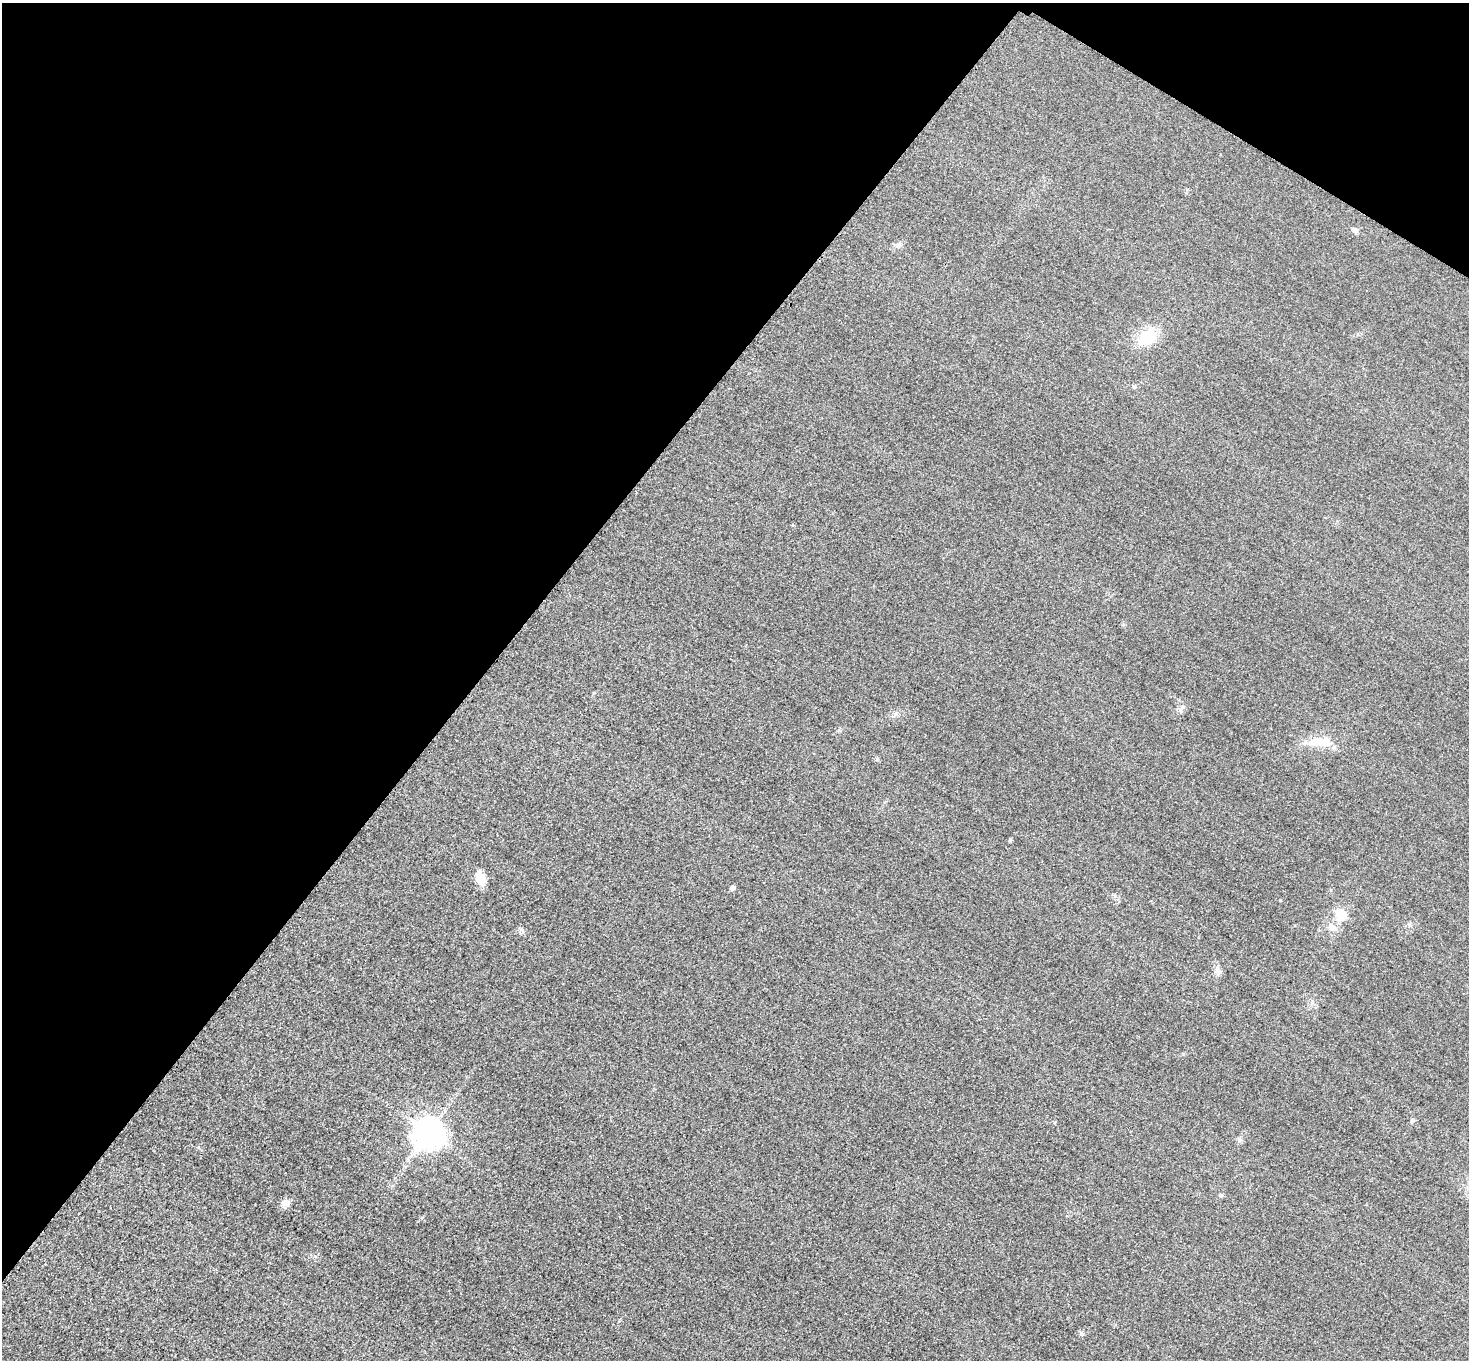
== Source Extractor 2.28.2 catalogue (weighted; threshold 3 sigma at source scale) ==
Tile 2 of 4 x 4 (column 2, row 1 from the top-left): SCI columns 1497-2963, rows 4253-5610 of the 5925 x 5930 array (HDU 1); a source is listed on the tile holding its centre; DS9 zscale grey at full resolution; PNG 1471 x 1362 px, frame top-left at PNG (2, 3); no overlay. Shown black and unused: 36% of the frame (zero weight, under 3 of 4 exposures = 3% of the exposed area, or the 3 px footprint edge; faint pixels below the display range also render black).
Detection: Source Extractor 2.28.2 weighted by HDU 2 'WHT'; one run over the whole footprint, this tile lists its part. Background 0.0503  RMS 0.016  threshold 0.0727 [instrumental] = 3 sigma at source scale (4.5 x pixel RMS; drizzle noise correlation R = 1.50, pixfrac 1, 0.05/0.05 arcsec/px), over >= 5 px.
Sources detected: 19; all 19 listed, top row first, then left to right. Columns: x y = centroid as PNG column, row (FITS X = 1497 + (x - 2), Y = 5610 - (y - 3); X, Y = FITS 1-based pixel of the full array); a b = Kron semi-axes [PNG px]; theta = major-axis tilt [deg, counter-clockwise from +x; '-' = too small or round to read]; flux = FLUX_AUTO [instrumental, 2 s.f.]
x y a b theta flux
1355 230 8 7 - 5.5
898 245 10 7 -2 6
1148 337 24 16 35 53
1134 386 6 4 0 2.3
1182 707 7 6 - 4.5
1317 742 30 12 -4 34
877 759 6 4 -73 1.9
480 878 16 11 -63 20
732 887 5 4 - 8.5
1341 915 10 8 86 43
1409 925 6 5 - 3.1
1331 927 11 9 -46 12
1218 971 13 8 -70 7.9
1412 1120 6 5 - 2.5
428 1132 10 9 - 2700
1239 1139 8 5 -85 3.6
1221 1195 6 5 - 2.4
286 1203 11 9 -19 8.7
1081 1333 7 6 - 3.6
Unlisted compact peaks at least as high as the median listed source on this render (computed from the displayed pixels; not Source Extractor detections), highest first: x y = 1010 840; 1280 900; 315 1256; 521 929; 1183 1054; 896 713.